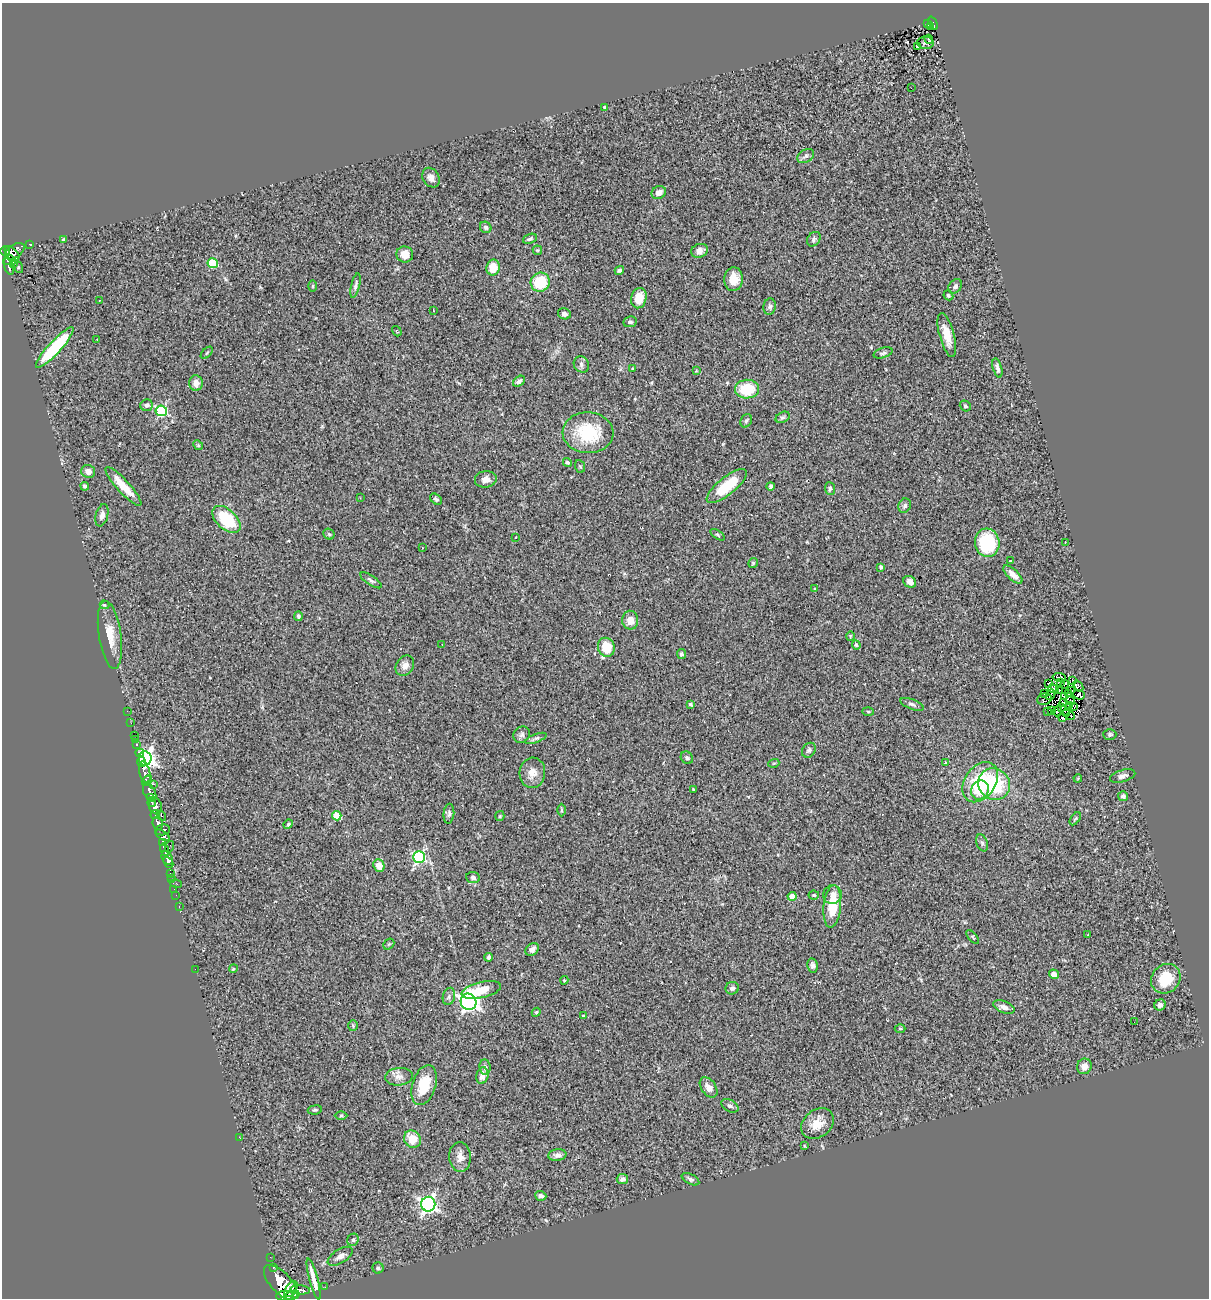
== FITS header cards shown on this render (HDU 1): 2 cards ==
NAXIS1  =                 1207
NAXIS2  =                 1296

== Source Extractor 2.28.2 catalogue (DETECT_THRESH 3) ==
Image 1207 x 1296 px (HDU 1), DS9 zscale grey, 1 PNG px = 1 image px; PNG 1211 x 1300 px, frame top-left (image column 1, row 1296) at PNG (2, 3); each listed source drawn as its Kron ellipse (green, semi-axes under 4 px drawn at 4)
Background 0.611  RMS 0.075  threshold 0.226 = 3 sigma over >= 5 px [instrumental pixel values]
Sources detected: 241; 1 with non-positive FLUX_AUTO (blend fragments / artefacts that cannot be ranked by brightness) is neither listed nor drawn; the other 240 listed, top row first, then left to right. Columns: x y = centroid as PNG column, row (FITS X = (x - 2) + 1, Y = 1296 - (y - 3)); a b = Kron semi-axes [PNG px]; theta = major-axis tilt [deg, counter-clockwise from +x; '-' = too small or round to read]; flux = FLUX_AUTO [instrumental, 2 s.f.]
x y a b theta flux
927 23 3 2 - 9
933 23 7 3 -66 84
931 26 3 2 - 12
929 39 4 3 - 5.6
925 43 8 6 -5 13
917 46 3 2 - 4.2
911 88 2 2 - 43
605 107 3 3 - 9.7
806 156 9 6 31 15
431 178 10 8 -57 32
659 193 7 6 - 37
486 227 6 5 - 13
530 239 7 4 21 11
814 239 8 6 53 12
64 240 4 3 - 9.6
29 244 2 2 - 4.9
537 250 5 4 - 5.3
5 251 5 4 - 320
15 251 11 6 35 300
699 251 9 6 23 31
12 254 9 5 -47 380
405 255 8 8 - 52
8 260 6 3 34 160
213 263 5 5 - 190
13 264 3 2 - 16
9 266 9 4 -73 130
18 267 6 4 -73 3.9
493 268 8 6 81 78
619 270 5 4 - 8.7
733 279 12 9 86 63
540 282 10 9 - 230
313 286 5 3 - 5.2
355 286 12 4 76 14
955 286 8 6 51 16
948 295 5 4 - 8.8
639 298 10 7 75 71
99 300 3 2 - 5
770 307 8 6 76 13
433 310 3 2 - 2.4
564 314 6 5 - 20
630 322 7 5 10 10
397 331 6 3 -54 4.5
947 335 23 7 -75 73
97 340 3 2 - 6.6
55 347 27 6 47 380
207 353 7 3 45 4.8
883 353 10 5 18 12
581 364 8 7 - 16
997 368 10 4 -74 18
633 369 3 2 - 4.6
696 371 3 3 - 4.3
519 381 7 4 36 16
196 383 8 6 -82 38
747 389 12 9 1 180
147 405 6 5 - 19
965 406 6 5 - 7.5
161 411 5 5 - 500
783 417 7 5 27 11
746 421 7 5 61 9.4
588 433 25 20 -3 280
198 445 5 4 - 5.6
567 462 5 4 - 8.6
580 466 6 5 - 7.5
88 471 7 6 - 32
486 479 11 8 7 33
85 486 4 3 - 13
123 486 25 6 -48 110
727 486 24 8 39 190
771 486 4 3 - 11
830 488 6 5 - 12
360 498 3 3 - 5.3
436 499 6 4 -38 9.8
905 506 7 6 - 15
102 515 11 6 75 22
226 519 17 10 -43 250
329 534 6 5 - 8.2
717 535 8 3 -35 6.9
516 537 3 2 - 3.7
1065 542 3 2 - 5.1
987 543 14 12 -83 280
422 548 3 2 - 5.4
1010 561 3 3 - 5.6
753 563 5 5 - 7.1
881 567 4 4 - 16
1013 574 12 5 -43 34
371 580 12 4 -33 15
910 582 7 5 -34 24
815 589 3 3 - 5.6
104 605 5 4 - 6.7
298 616 5 3 - 8
630 620 9 8 - 50
110 635 34 11 -82 95
850 636 5 3 - 3.9
442 644 2 2 - 3.1
856 645 4 4 - 13
606 647 9 8 - 120
681 654 5 4 - 11
405 666 11 8 55 30
1059 677 7 3 -10 25
1072 680 3 2 - 0.66
1049 683 3 2 - 2.4
1060 683 3 2 - 5.8
1065 684 4 2 - 4.1
1078 686 6 4 -53 11
1054 689 5 3 - 5.2
1060 691 3 2 - 7.8
1072 691 3 2 - 7.5
1044 693 3 2 - 3.5
1068 693 2 2 - 7.3
1050 695 5 2 - 7.9
1079 695 6 4 -19 8.9
1064 697 3 2 - 8.5
1044 699 7 5 21 5.2
1070 701 5 2 - 6.8
1063 703 3 2 - 8.8
690 704 3 3 - 8.8
912 704 12 5 -21 14
1070 705 3 2 - 5.1
1073 706 4 3 - 2.6
1062 707 3 2 - 4.5
127 711 3 2 - 6.9
868 711 6 4 -2 5.8
1051 711 3 2 - 4.4
1058 711 5 2 - 2.8
1048 712 3 2 - 5.1
1066 714 4 2 - 6.2
1071 716 4 2 - 3
1063 718 3 2 - 9.1
131 723 3 2 - 6.8
1110 734 6 5 - 13
134 735 2 2 - 4.5
522 735 9 7 45 16
536 738 11 4 21 12
135 740 3 2 - 7.1
137 745 3 3 - 42
809 750 8 6 53 12
140 753 4 4 - 110
145 758 7 6 - 2400
687 758 6 5 - 13
141 762 5 3 - 640
774 763 5 3 - 4.5
945 763 3 3 - 4.2
145 772 11 5 -76 670
532 773 15 13 86 50
1123 776 13 6 17 20
1078 778 4 3 - 4.8
147 781 6 3 41 320
980 782 22 15 55 280
153 784 4 2 - 72
994 784 16 15 - 300
693 789 3 3 - 4.4
980 790 10 8 60 70
150 792 10 5 -66 1100
1123 796 5 5 - 12
151 797 3 2 - 190
152 802 5 3 - 110
155 806 8 6 -68 550
561 810 6 4 90 6
449 814 10 5 84 13
155 815 5 4 - 75
161 816 5 4 - 160
337 816 5 4 - 180
500 816 5 4 - 6.1
1075 819 7 3 54 6.9
158 823 7 5 -80 400
288 824 5 3 - 8.2
163 830 7 5 6 310
163 835 8 4 -33 200
162 842 3 3 - 60
982 843 9 5 -68 11
170 847 6 2 72 13
165 850 6 3 -73 360
419 857 6 6 - 710
167 858 7 5 -57 420
168 862 6 3 -49 240
379 865 6 5 - 62
170 874 3 3 - 17
473 878 7 5 -7 15
172 879 2 2 - 10
176 884 6 3 -14 52
174 889 2 2 - 18
176 895 2 2 - 5.6
814 895 5 4 - 7.3
832 895 9 9 - 29
792 896 4 4 - 77
832 906 21 8 84 140
179 907 3 2 - 28
1088 935 2 2 - 3.5
973 937 8 3 -49 5.7
389 944 6 4 43 6.3
532 950 7 6 - 28
489 957 4 3 - 11
813 965 7 5 -80 14
195 969 2 2 - 95
233 969 4 3 - 4.9
1054 974 5 4 - 32
1166 979 16 13 47 140
564 980 4 4 - 4.7
732 988 7 6 - 17
481 990 20 8 13 120
449 996 9 6 76 16
468 1002 8 7 - 1800
1160 1005 6 5 - 17
1004 1007 11 6 -21 24
536 1012 4 4 - 6
583 1016 3 3 - 6.7
1134 1022 2 2 - 15
353 1026 5 4 - 6.7
900 1028 5 3 - 5.1
1084 1066 8 7 - 37
485 1067 7 5 -82 15
482 1076 8 6 76 31
399 1077 14 8 7 29
424 1085 20 11 73 130
709 1087 11 7 -54 33
730 1106 9 6 -29 13
315 1110 7 4 7 7.7
341 1115 6 4 1 7
817 1124 18 13 38 73
240 1138 3 2 - 30
412 1139 9 8 - 79
805 1146 4 2 - 3.8
557 1155 9 6 7 19
460 1157 15 10 -86 41
622 1179 6 5 - 16
691 1179 9 5 -28 13
541 1196 6 5 - 19
428 1204 7 7 - 1500
353 1240 6 5 - 9.9
340 1256 14 7 32 29
270 1257 2 2 - 7.3
273 1267 3 3 - 47
378 1268 5 5 - 9.1
314 1279 21 3 -75 91
281 1282 22 10 -47 2700
325 1287 3 2 - 4.3
291 1289 9 5 57 910
300 1290 10 4 -5 280
292 1295 8 4 15 780
285 1296 9 5 2 990
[1 non-positive-flux detection neither listed nor drawn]